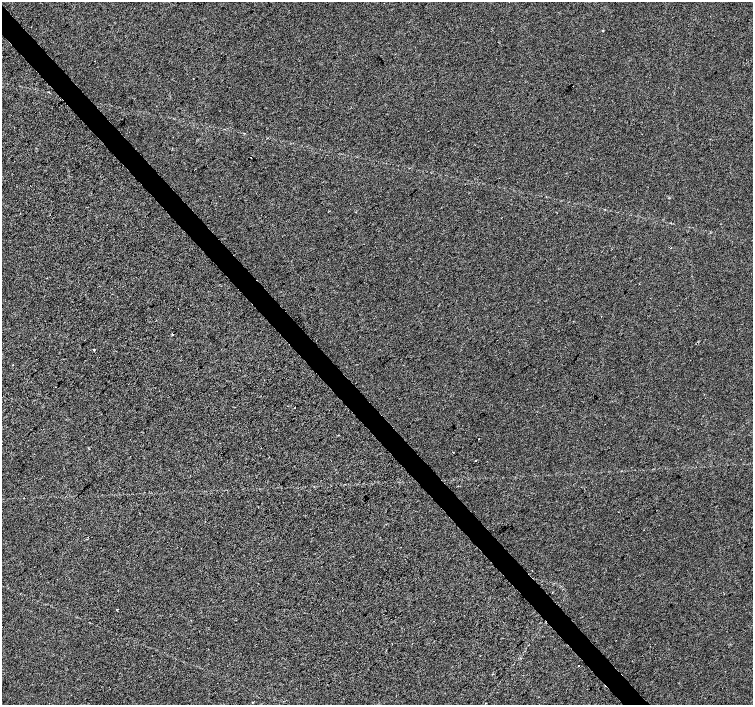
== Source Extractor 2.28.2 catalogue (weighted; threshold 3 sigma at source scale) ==
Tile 11 of 4 x 4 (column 3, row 3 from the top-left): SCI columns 3010-4511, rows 1616-3021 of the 6014 x 5977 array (HDU 1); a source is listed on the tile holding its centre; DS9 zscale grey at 2 x 2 block average (1 PNG px = mean of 2 x 2 image px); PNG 755 x 707 px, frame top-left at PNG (2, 2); no overlay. Shown black and unused: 4% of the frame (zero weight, under 2 of 3 exposures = <1% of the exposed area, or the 3 px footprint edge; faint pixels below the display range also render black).
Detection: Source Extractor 2.28.2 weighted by HDU 2 'WHT'; one run over the whole footprint, this tile lists its part. Background -1.32e-05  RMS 0.0057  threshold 0.0256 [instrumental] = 3 sigma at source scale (4.5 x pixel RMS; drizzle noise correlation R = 1.50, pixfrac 1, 0.0396/0.0396 arcsec/px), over >= 5 px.
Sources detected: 14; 3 cosmic-ray / hot-pixel residue — not listed; the other 11 listed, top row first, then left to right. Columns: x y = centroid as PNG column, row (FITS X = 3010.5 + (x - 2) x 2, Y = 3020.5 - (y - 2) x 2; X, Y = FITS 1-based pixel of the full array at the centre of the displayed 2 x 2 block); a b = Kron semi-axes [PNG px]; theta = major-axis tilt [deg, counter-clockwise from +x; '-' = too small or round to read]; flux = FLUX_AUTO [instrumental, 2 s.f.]
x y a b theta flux
603 30 3 2 - 0.75
193 78 2 2 - 0.73
178 309 2 2 - 0.47
172 334 2 2 - 12
94 350 2 2 - 15
13 365 2 2 - 0.51
264 380 2 2 - 0.63
475 460 2 2 - 1.6
552 593 2 2 - 0.48
116 609 2 2 - 0.61
579 666 2 2 - 2.6
Diffuse or blended objects may show on this block-average render without a row.